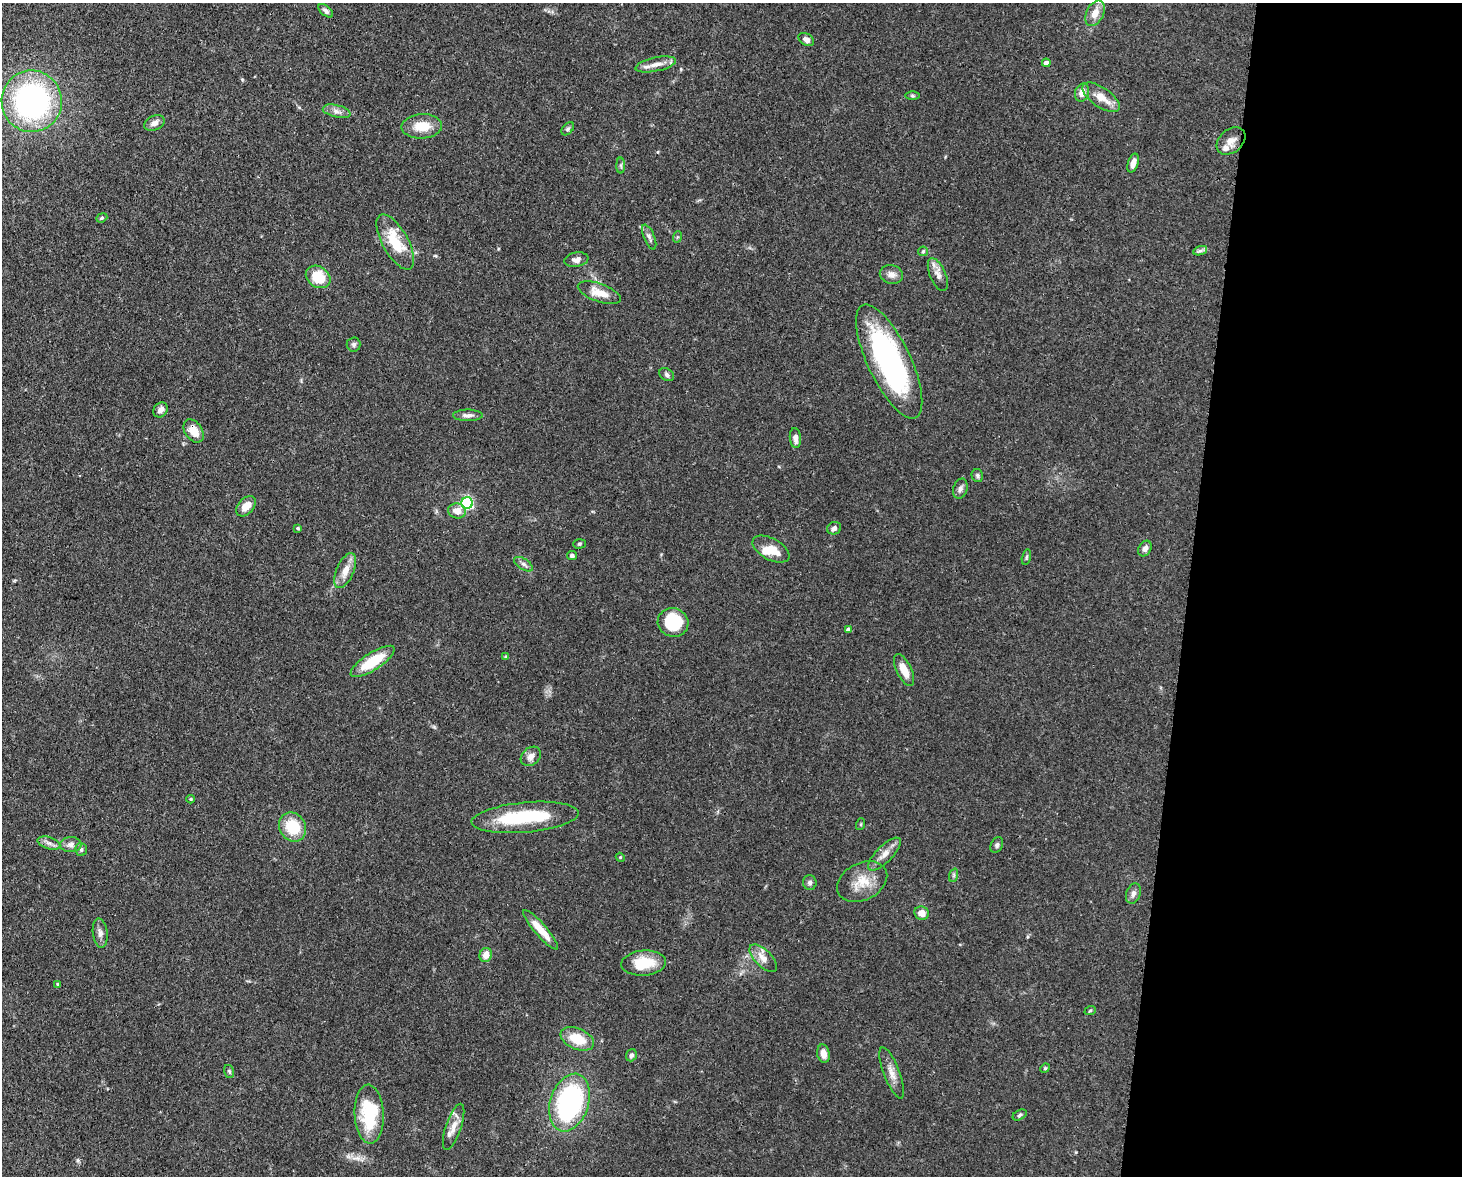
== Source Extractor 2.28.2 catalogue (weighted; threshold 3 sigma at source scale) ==
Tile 9 of 3 x 4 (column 3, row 3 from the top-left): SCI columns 3221-4680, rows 1247-2420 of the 4864 x 4844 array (HDU 1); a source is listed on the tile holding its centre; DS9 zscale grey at full resolution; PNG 1464 x 1178 px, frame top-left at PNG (2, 3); each listed source drawn as its Kron ellipse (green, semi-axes under 4 px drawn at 4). Shown black and unused: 19% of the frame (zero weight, under 3 of 4 exposures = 9% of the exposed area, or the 3 px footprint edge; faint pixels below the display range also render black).
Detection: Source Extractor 2.28.2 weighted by HDU 2 'WHT'; one run over the whole footprint, this tile lists its part. Background 0.12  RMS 0.005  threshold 0.0225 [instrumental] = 3 sigma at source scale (4.5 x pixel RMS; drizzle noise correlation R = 1.50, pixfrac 1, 0.05/0.05 arcsec/px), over >= 5 px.
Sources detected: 90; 3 inside a brighter object's white glare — neither listed nor drawn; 1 inside a brighter listed object's ellipse — not listed separately; the other 86 listed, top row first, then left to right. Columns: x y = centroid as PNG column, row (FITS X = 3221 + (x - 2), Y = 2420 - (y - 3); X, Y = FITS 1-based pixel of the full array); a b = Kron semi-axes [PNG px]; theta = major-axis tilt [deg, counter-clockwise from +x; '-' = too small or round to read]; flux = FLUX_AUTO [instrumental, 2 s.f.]
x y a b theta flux
326 11 9 5 -40 1.6
1095 13 13 8 62 5.8
806 39 8 5 -33 2.3
1046 63 4 4 - 2.7
656 64 21 7 12 4.6
1082 93 9 7 75 4.7
912 96 7 3 -1 0.7
1101 97 22 9 -35 7.5
32 101 31 30 - 110
337 111 14 6 -13 2.6
154 123 11 7 25 2.8
422 126 20 12 3 10
568 129 8 5 46 1
1231 141 16 11 40 4.6
1133 163 10 5 73 3.7
621 166 8 4 -90 1
102 218 6 4 22 0.66
649 237 13 5 -68 1.8
677 237 6 3 70 0.55
395 242 31 13 -61 18
923 251 5 4 - 0.67
1200 251 7 4 19 1.2
576 260 12 7 9 2.4
891 274 12 9 -13 3.2
938 275 17 8 -66 3.6
318 277 13 10 -35 15
599 293 22 9 -20 7.5
354 345 7 7 - 1.1
889 361 62 21 -65 110
667 375 8 6 -35 1.4
160 410 8 6 51 2.7
468 415 15 5 -1 2.3
194 431 13 8 -55 6.8
795 438 10 5 -85 2.7
977 476 7 5 -74 0.98
960 489 10 7 73 1.8
467 503 6 5 - 73
246 506 12 7 47 5.1
457 511 9 7 -14 4.8
298 528 4 4 - 0.64
834 528 7 6 - 1.9
579 544 6 5 - 0.74
1145 548 8 6 59 2.3
771 549 20 10 -28 8.9
572 556 5 4 - 1.2
1026 557 8 4 77 0.85
524 564 10 5 -33 1.7
345 571 19 8 66 5.9
673 622 15 14 - 25
848 630 4 3 - 1.7
506 657 4 3 - 0.79
373 661 25 8 33 18
904 670 17 7 -64 6.8
531 756 11 8 40 3.3
191 799 4 4 - 0.55
525 817 54 15 5 32
861 824 6 4 72 0.55
292 827 15 13 -57 17
49 843 12 6 -18 2.3
71 845 10 7 2 2.3
997 845 8 6 64 1.2
81 849 6 6 - 1.2
884 854 21 8 45 4.8
620 857 4 3 - 0.45
954 875 7 4 71 0.94
862 882 26 18 26 11
810 883 7 6 - 1.5
1133 893 10 7 71 2.3
922 913 7 6 - 4.3
541 930 26 6 -49 8.9
100 933 15 7 -83 2.6
486 955 7 6 - 4.4
763 958 17 8 -45 4.9
644 963 22 12 4 15
57 984 3 3 - 0.47
1090 1011 6 3 20 0.57
577 1039 17 10 -22 12
823 1054 9 6 -80 4
631 1055 6 5 - 1.3
1045 1068 5 4 - 0.59
229 1071 6 5 - 0.87
892 1073 27 8 -69 4.8
569 1103 29 19 72 82
369 1114 29 14 -87 30
1020 1115 7 5 28 0.97
454 1127 24 7 71 5.3
Overlapping masked pixels (flux is a lower limit): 2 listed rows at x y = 889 361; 194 431